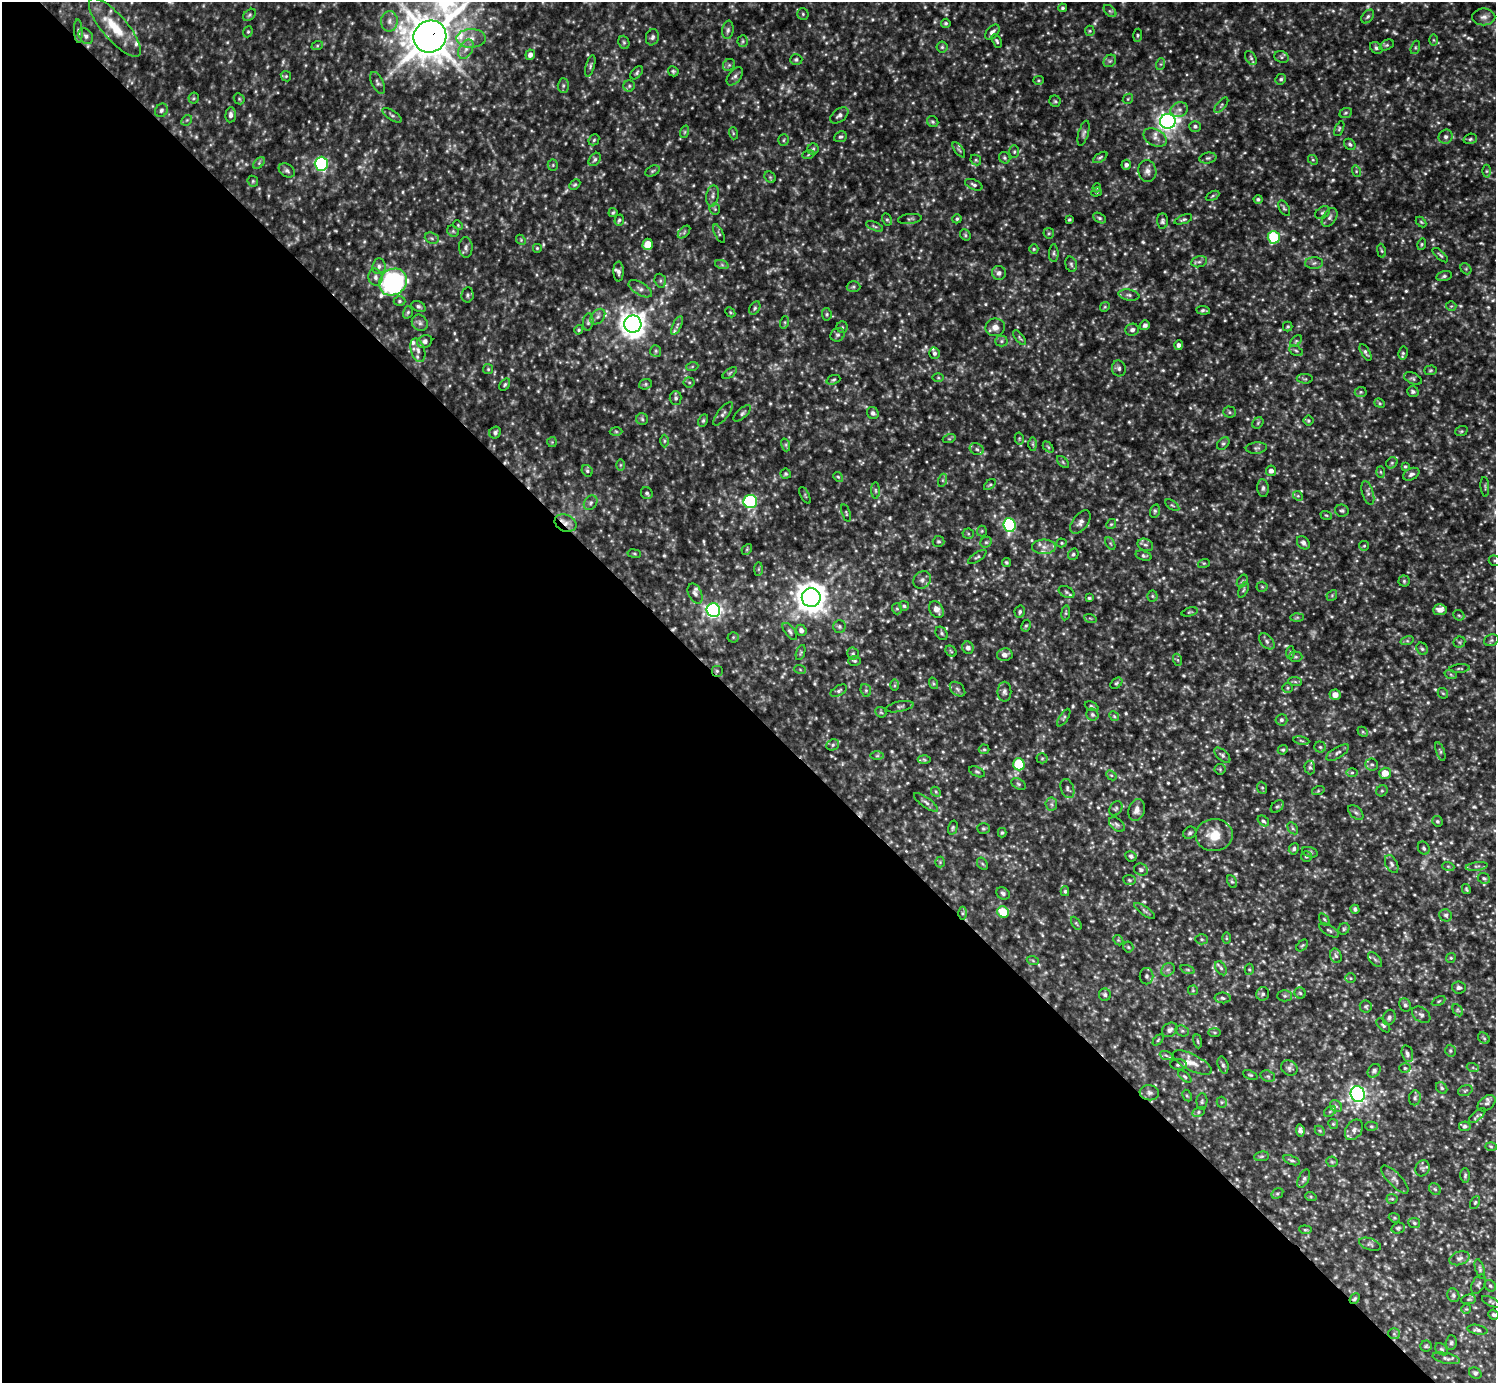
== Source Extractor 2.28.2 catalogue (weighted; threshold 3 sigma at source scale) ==
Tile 9 of 4 x 4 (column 1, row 3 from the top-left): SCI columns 3-1496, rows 1679-3059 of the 5978 x 5977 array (HDU 1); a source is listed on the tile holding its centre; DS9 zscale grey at full resolution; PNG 1498 x 1385 px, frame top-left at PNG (2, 2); each listed source drawn as its Kron ellipse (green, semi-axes under 4 px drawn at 4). Shown black and unused: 49% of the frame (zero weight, under 3 of 5 exposures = <1% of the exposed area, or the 3 px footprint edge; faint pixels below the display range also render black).
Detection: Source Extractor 2.28.2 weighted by HDU 2 'WHT'; one run over the whole footprint, this tile lists its part. Background 0.241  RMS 0.02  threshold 0.0883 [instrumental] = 3 sigma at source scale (4.5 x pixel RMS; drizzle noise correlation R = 1.50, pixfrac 1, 0.05/0.05 arcsec/px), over >= 5 px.
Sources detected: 814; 38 too faint to see at this stretch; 2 cosmic-ray / hot-pixel residue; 1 long thin detection or spike segment (spike, bleed or trail) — neither listed nor drawn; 16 inside a brighter listed object's ellipse — not listed separately; of the other 757, all 500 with FLUX_AUTO >= 2.46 (the completeness limit of this list) listed and drawn (257 fainter detections not listed), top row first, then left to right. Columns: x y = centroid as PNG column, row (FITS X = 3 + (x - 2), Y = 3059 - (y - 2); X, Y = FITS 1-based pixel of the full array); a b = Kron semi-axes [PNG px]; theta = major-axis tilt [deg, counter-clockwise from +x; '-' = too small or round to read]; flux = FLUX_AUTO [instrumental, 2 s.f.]
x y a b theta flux
1062 8 4 4 - 3.3
1110 11 7 4 -44 3.8
803 14 5 5 - 3.4
250 15 7 5 42 3.7
1368 16 8 5 50 4.5
1484 17 11 8 -1 10
389 21 10 8 89 11
946 23 5 4 - 2.8
115 27 37 12 -49 59
728 30 9 5 82 5.5
78 31 11 4 -86 4.6
1090 31 5 5 - 2.6
248 32 6 4 68 2.7
992 32 9 5 48 8.4
1138 35 7 4 86 2.9
86 36 8 6 -51 6.1
430 37 17 15 34 6200
652 37 8 6 72 6.2
471 38 14 9 1 23
1433 40 6 4 -89 2.7
743 41 6 5 - 3.2
997 41 7 4 -59 3.6
624 42 7 5 -69 4
1387 45 7 5 26 3.5
317 46 6 4 19 2.7
942 47 5 5 - 3.6
1415 47 7 4 71 3.2
1376 48 7 5 -43 4.6
466 49 10 6 62 11
530 55 5 4 - 8.5
1281 57 7 5 -24 4.6
1251 58 7 5 -59 4.1
796 59 6 5 - 3.7
1110 61 7 5 43 4.4
1161 64 6 4 71 2.9
729 65 6 5 - 4.4
590 66 11 4 74 4.2
673 71 5 5 - 3.1
637 73 8 5 47 3.9
286 76 5 5 - 2.6
735 76 10 6 51 7
1281 79 5 5 - 3.8
1038 80 5 4 - 2.5
378 83 12 5 -64 5.7
563 86 7 5 89 4.5
629 86 6 5 - 3.6
194 98 5 5 - 3
239 99 6 5 - 3
1128 99 5 4 - 2.6
1055 101 6 5 - 3.2
1221 105 9 3 49 3.6
161 110 7 6 - 5.5
1179 110 9 7 24 8.6
1346 113 6 5 - 3.5
231 115 7 5 86 7.5
392 115 11 4 -34 4.8
839 115 10 6 38 6.9
187 120 6 4 44 2.8
1168 121 8 7 - 1000
933 122 6 5 - 3.5
1195 126 6 5 - 4.7
1339 129 8 4 64 3.3
684 132 6 4 71 3
733 133 6 4 -73 2.5
1084 133 13 5 75 5.7
840 137 6 5 - 3.9
1446 137 7 6 - 6.7
1155 138 12 8 -27 12
1470 139 7 5 18 3.5
594 140 6 5 - 3.3
783 140 6 5 - 3.2
1350 144 6 5 - 4
813 149 5 5 - 3.8
959 150 9 4 -54 4.5
1014 152 6 5 - 3.1
808 155 6 4 20 2.8
1100 157 8 4 33 3.4
1005 158 6 5 - 3.6
1208 158 8 5 9 4.5
595 159 7 5 51 4.7
976 160 6 5 - 3
1313 160 5 4 - 2.5
259 163 7 4 46 3.4
321 164 7 6 - 380
553 165 5 5 - 2.8
1126 165 5 5 - 6
287 171 9 6 -32 5.5
652 171 8 5 27 3.5
1147 171 11 9 -80 10
1356 171 6 4 -74 2.8
1486 171 6 4 90 2.9
770 177 6 5 - 3.3
253 181 6 5 - 2.7
575 185 6 4 46 3
974 185 9 5 -24 5
1097 188 5 4 - 2.9
1096 192 5 4 - 2.5
712 196 11 6 82 7.5
1212 196 7 4 28 2.9
1258 199 4 4 - 3.9
1284 208 8 5 -58 3.7
715 209 5 5 - 3.1
613 213 5 3 - 2.7
1322 213 8 5 36 4.2
1330 217 10 6 58 7.5
1099 218 7 4 -27 3.9
887 219 6 4 -62 3.1
910 219 12 5 7 4.4
957 219 5 4 - 3.1
1183 219 9 4 20 4
619 220 5 4 - 3.6
1069 220 3 3 - 3
1162 221 7 5 -88 4.3
1421 222 6 4 -45 2.5
458 225 5 4 - 2.5
875 226 9 4 -22 3.8
453 231 6 5 - 3.1
684 232 8 4 47 4.2
1049 233 5 5 - 2.8
719 234 10 3 -65 3.1
965 235 6 5 - 3
1274 237 6 6 - 110
432 238 7 5 -21 4.2
521 240 5 4 - 2.5
648 244 6 5 - 29
1422 244 6 4 74 2.7
466 247 10 6 -88 6.7
537 248 5 5 - 2.7
1034 249 5 4 - 2.7
1381 251 7 3 -81 2.7
1054 253 9 5 90 4.3
1440 255 9 3 -42 3.6
1199 262 8 5 12 5.5
1314 263 9 6 3 6.1
1071 264 8 5 -74 4.5
722 265 7 4 -19 3.6
379 266 8 6 84 6.4
1466 269 6 5 - 3.5
619 271 10 5 -89 5
999 273 7 7 - 7.5
1444 276 8 5 15 4.6
376 277 8 7 - 7.6
660 281 7 5 -71 4.2
393 282 14 12 35 330
853 287 7 5 -1 3.8
640 289 13 6 -31 8.7
467 295 7 6 - 4.3
1129 295 10 5 -10 6.2
399 301 6 4 0 3.4
418 306 7 5 -26 4.5
1451 306 5 5 - 2.9
1105 307 5 4 - 2.5
755 308 7 5 60 3.9
1203 310 7 3 -5 4
408 312 6 4 73 3.1
730 312 6 4 -46 2.6
827 314 6 4 -84 3.2
598 317 9 6 49 6.2
588 322 9 5 82 4.3
785 322 6 4 72 3
420 323 8 7 - 6.7
633 324 9 8 - 2000
677 325 10 4 64 5.5
1145 325 5 5 - 6.8
842 327 5 5 - 3.3
995 327 10 9 - 13
1288 327 5 4 - 2.9
579 330 5 4 - 2.7
1132 330 7 6 - 6.5
837 335 7 6 - 4.8
1020 338 9 4 -52 3.4
425 341 8 6 25 7.4
1001 341 6 5 - 4.2
1296 341 7 4 45 3.2
1179 345 5 4 - 6.9
418 350 12 7 -73 11
656 351 6 5 - 3.5
1296 351 7 4 -28 3.4
1366 352 9 4 -60 4.4
934 353 6 5 - 4.8
1403 353 6 5 - 3.5
692 367 6 4 20 2.7
1119 368 8 7 - 5.9
488 369 5 5 - 2.7
1430 370 6 5 - 3
730 373 8 4 36 3.2
938 378 6 4 -1 2.5
1305 379 8 5 -2 3.4
1413 379 9 5 -25 4.2
833 380 7 4 19 3.5
689 382 5 5 - 3
645 384 6 5 - 3.4
505 385 6 4 51 3.2
1361 392 6 5 - 3.3
1413 392 6 5 - 4.3
676 398 7 6 - 4.3
1380 403 5 4 - 2.6
1229 412 6 5 - 3.8
742 413 11 4 41 5
873 413 6 5 - 6.3
723 414 14 5 52 6.6
642 419 6 5 - 3.6
703 420 7 4 63 3.5
1308 421 5 5 - 2.8
1258 423 6 5 - 3.1
616 431 6 4 -2 2.8
1461 431 6 5 - 3.2
495 433 6 5 - 5.1
1019 438 6 4 -79 2.7
949 439 6 4 18 3
664 441 6 4 90 3.1
552 442 5 5 - 2.6
1223 443 7 5 47 3.9
1033 444 7 4 -89 3.4
786 445 7 4 -72 3.8
1048 447 6 4 -45 2.7
1256 448 10 5 5 5.4
977 449 7 5 -23 5.5
1063 462 7 4 -46 3.3
1392 463 6 5 - 3.4
620 465 6 4 89 2.9
1405 466 4 4 - 2.8
587 471 6 5 - 3.6
1271 471 5 5 - 8.4
1380 472 6 4 -88 2.6
786 474 5 5 - 3.5
1411 474 9 5 27 6.1
838 477 5 4 - 2.6
943 480 6 4 72 3.3
990 485 7 4 41 2.9
1485 487 10 2 -86 2.7
1263 488 9 5 -85 5
875 490 8 4 -89 3.3
647 493 6 5 - 3.7
1368 493 12 5 -73 6.5
805 495 9 3 -62 2.7
1298 496 5 4 - 2.9
750 502 7 6 - 240
591 503 8 6 53 5.2
1172 505 8 4 -35 3.1
1155 511 7 5 76 3.6
1342 511 7 6 - 3.8
846 513 9 3 -72 2.5
1326 515 6 3 -18 2.5
1080 522 13 7 53 9.6
565 523 11 8 -23 14
1111 524 5 4 - 2.7
1010 525 7 6 - 340
982 531 5 5 - 2.5
968 534 5 5 - 2.8
939 541 6 5 - 3.5
986 542 6 5 - 3.4
1061 543 5 4 - 2.5
1110 543 7 4 -59 2.7
1303 543 7 5 -49 6.4
1145 545 8 6 -20 5.8
1364 546 5 4 - 2.9
1044 547 11 7 0 13
747 549 6 4 48 2.5
634 554 7 3 -9 2.5
1073 554 6 5 - 4
1144 556 8 5 -19 3.8
977 557 11 4 34 4
1495 561 6 5 - 3
1006 562 4 3 - 3.2
1204 563 6 4 17 2.6
758 569 7 4 89 3.2
922 580 9 8 - 8.2
1242 581 7 5 58 3.2
1404 581 5 5 - 3.2
1262 587 5 5 - 2.7
1243 590 8 4 66 3.5
1066 592 8 5 -28 5.5
695 594 11 6 -65 6.9
1332 595 6 4 47 2.7
1152 596 5 5 - 3.1
811 598 9 9 - 2700
1089 598 4 3 - 2.8
904 606 5 5 - 3.5
897 609 6 5 - 3
936 609 9 6 -57 12
713 610 7 6 - 690
1440 610 7 5 5 12
1020 612 6 5 - 4
1190 612 8 4 15 2.8
1066 613 7 4 82 2.8
1459 615 6 5 - 3.1
1297 617 6 4 1 2.9
1090 618 6 4 -19 2.6
839 626 6 6 - 4.3
1026 626 6 4 62 3.1
801 630 5 5 - 7.7
790 631 10 5 -53 4.9
942 633 7 5 -56 4.1
733 637 5 5 - 2.5
1491 640 7 5 21 3.8
1267 641 9 6 -47 6.2
1407 641 7 4 18 3.3
1459 642 6 5 - 3.5
968 648 6 5 - 8.3
1422 649 6 5 - 3.7
951 651 6 5 - 2.9
801 652 8 3 71 2.7
1290 653 6 4 84 2.6
853 654 6 6 - 3.7
1005 655 8 6 11 9.8
1296 657 7 5 0 3.2
1178 660 6 4 -71 2.8
855 661 6 5 - 3.1
1460 668 10 3 3 2.9
800 669 6 4 -20 2.5
717 671 6 6 - 3.3
1451 675 6 4 -20 2.9
1295 682 7 4 -2 3.7
933 683 6 4 -72 2.7
1116 683 7 4 39 3.2
894 685 6 4 89 2.8
1288 688 5 5 - 3.3
957 689 9 6 -42 5.2
866 690 6 5 - 3.7
839 691 9 5 30 4.4
1004 692 10 7 90 6.4
1443 693 6 4 -43 2.7
1335 695 5 5 - 14
1092 706 7 4 -24 3.3
900 707 14 5 11 5.5
881 712 6 5 - 2.9
1092 715 6 5 - 4.7
1114 716 5 4 - 2.7
1064 718 10 4 57 3.8
1281 720 6 5 - 5.2
1363 732 6 4 -44 2.8
1301 741 8 4 -10 3.1
833 745 6 5 - 4.1
1320 747 5 5 - 3.4
984 749 5 4 - 2.9
1283 750 5 4 - 2.9
1440 751 10 4 -70 3.8
1338 753 13 5 32 6.4
1222 755 9 5 -42 5
877 756 6 4 1 3.6
1042 758 5 5 - 2.9
924 760 6 4 -3 2.9
1019 764 6 5 - 93
1372 764 6 6 - 4.5
1310 767 7 5 -87 4.4
1220 769 5 5 - 3
977 772 8 4 -25 3.7
1352 773 6 4 0 3.2
1385 773 5 5 - 27
1111 775 6 4 -42 3.2
1018 784 8 5 -27 4
1067 788 10 6 -70 5.7
1262 788 6 5 - 3.1
1318 791 6 4 19 2.7
1382 791 6 5 - 3.4
936 792 5 4 - 3.1
926 802 14 5 -35 7.3
1051 804 6 6 - 4.8
1277 806 7 5 46 3.6
1116 808 8 6 55 4.1
1137 810 11 8 76 11
1356 812 9 5 -44 5.3
1263 821 6 4 -38 4.1
1437 821 5 5 - 3.8
1117 824 9 6 -39 5.1
953 828 7 4 75 3.4
983 828 6 5 - 3.3
1293 828 6 4 -58 3.5
1002 833 4 4 - 3
1190 833 7 6 - 4.1
1214 835 18 16 3 40
1424 848 7 5 -62 4.1
1294 849 6 5 - 4.2
1310 852 8 5 -18 4.1
1131 856 6 5 - 4.1
1306 856 5 5 - 3.8
940 862 5 5 - 3
982 864 6 4 -59 3.2
1392 864 10 6 -64 5.7
1448 866 6 4 -19 2.5
1477 866 11 4 8 5.6
1141 870 7 6 - 5.6
1484 878 6 5 - 3.8
1129 880 6 5 - 3.3
1232 882 6 4 -61 3.2
1466 889 5 3 - 2.6
1065 891 5 4 - 2.7
1003 893 7 5 -34 4.8
1355 909 5 4 - 4.2
1145 911 12 4 -36 4.6
1003 912 6 5 - 52
962 913 6 4 89 3.9
1446 915 6 6 - 5.1
1324 919 7 3 -54 2.6
1076 923 7 4 -59 2.7
1344 929 6 5 - 3.5
1329 930 11 5 -31 5.1
1226 938 6 4 -90 3
1202 939 6 5 - 3.7
1118 940 6 4 -45 2.9
1302 945 7 4 47 2.9
1128 947 5 5 - 2.7
1336 956 7 5 -72 5.1
1451 958 5 4 - 2.8
1375 959 9 5 -45 4.8
1033 961 6 4 -20 2.7
1221 968 8 5 -59 4.7
1249 969 6 4 -88 2.5
1168 970 7 6 - 5.2
1188 970 7 3 -19 2.8
1146 976 8 7 - 5.4
1351 978 5 5 - 2.6
1459 987 7 6 - 4.7
1193 990 5 5 - 2.5
1300 993 5 5 - 3.5
1263 994 7 6 - 5.1
1105 995 6 6 - 4.6
1285 996 7 5 -1 3.8
1223 998 8 5 -5 4.3
1439 1001 7 4 27 2.6
1405 1005 7 5 -59 4.5
1366 1006 6 6 - 3.6
1458 1010 6 4 -60 3
1421 1015 10 7 -36 6.3
1389 1017 8 6 69 6
1383 1025 8 5 -44 4.3
1170 1030 8 6 37 6.9
1182 1031 7 5 -20 4
1215 1032 6 3 -1 2.5
1484 1038 6 5 - 3
1158 1040 6 4 46 2.8
1198 1041 7 3 -81 2.6
1450 1051 6 5 - 3.6
1407 1054 8 5 -74 5.8
1166 1055 6 4 -20 3.8
1192 1063 21 8 -27 19
1178 1065 8 5 -1 4.8
1223 1065 9 5 -75 4.3
1289 1068 8 7 - 6.2
1405 1068 6 5 - 3
1473 1068 6 4 -19 2.9
1374 1071 7 5 49 5.5
1250 1075 7 4 -23 2.8
1268 1076 7 5 -20 4
1185 1077 8 4 -41 3.8
1442 1088 6 5 - 3.2
1465 1091 7 5 18 3.7
1149 1093 10 7 -5 8.2
1358 1094 8 7 - 680
1187 1096 6 4 -62 2.9
1415 1098 7 6 - 4.5
1202 1101 8 5 89 4
1222 1102 5 5 - 2.9
1487 1103 10 6 37 6.1
1336 1106 6 5 - 4.5
1198 1112 6 4 28 3.3
1330 1112 6 4 33 3.2
1477 1116 10 4 40 4.3
1333 1124 5 4 - 2.8
1371 1126 6 4 0 2.9
1465 1126 6 5 - 4.5
1300 1130 6 4 -83 5.4
1354 1130 11 8 57 9.9
1320 1131 6 4 -44 2.7
1491 1146 6 4 -2 2.6
1262 1156 7 4 7 3.4
1291 1160 9 4 -20 3.9
1332 1162 6 5 - 3.5
1422 1168 8 7 - 5
1465 1175 7 4 88 3.6
1304 1179 10 5 64 4.7
1395 1179 18 6 -46 9.3
1435 1189 6 5 - 3.7
1277 1193 6 4 33 3.4
1311 1197 6 4 -19 2.6
1392 1199 5 5 - 2.7
1475 1202 7 4 63 3
1394 1218 6 4 -20 2.5
1414 1223 6 5 - 3.7
1398 1228 7 5 16 3.5
1305 1230 6 4 -7 2.9
1370 1244 11 6 -19 5.8
1459 1258 10 6 17 7.3
1480 1269 10 4 -73 4.2
1478 1284 10 6 61 4.6
1490 1286 6 5 - 3.8
1453 1295 7 6 - 4.7
1355 1299 6 4 49 3.3
1469 1299 7 5 6 3.3
1491 1302 10 4 -26 3.3
1466 1309 5 5 - 2.5
1493 1315 5 4 - 4.1
1478 1330 10 4 -11 4.8
1394 1334 6 5 - 3.2
1451 1343 7 5 88 3.9
1426 1346 5 5 - 3.2
1442 1349 7 5 -40 3.6
1446 1358 14 5 -13 6.4
1475 1373 6 5 - 4.1
Overlapping masked pixels (flux is a lower limit): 6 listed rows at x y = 86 36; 430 37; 565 523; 717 671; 1149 1093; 1355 1299
Isophote crosses this tile's border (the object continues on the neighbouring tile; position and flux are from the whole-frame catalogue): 4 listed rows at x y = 1062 8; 430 37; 1495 561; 1490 1286